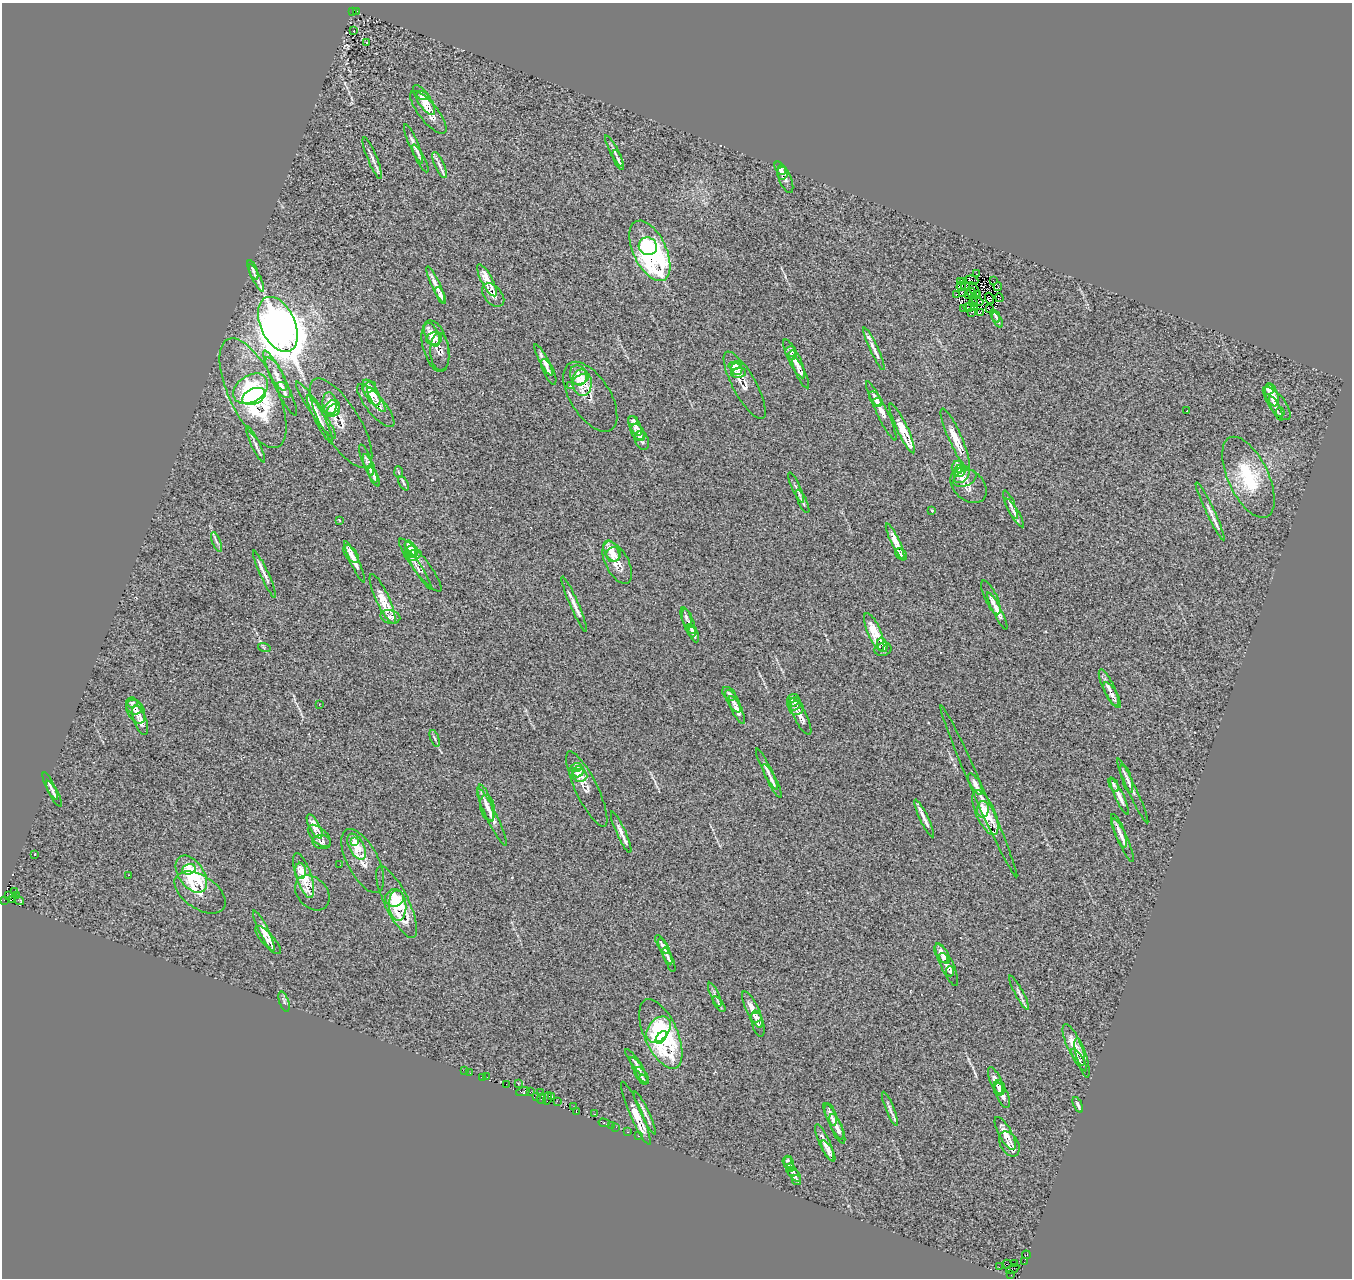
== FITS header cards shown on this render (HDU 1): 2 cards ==
NAXIS1  =                 1350
NAXIS2  =                 1276

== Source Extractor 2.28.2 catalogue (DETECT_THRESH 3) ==
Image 1350 x 1276 px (HDU 1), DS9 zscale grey, 1 PNG px = 1 image px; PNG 1354 x 1280 px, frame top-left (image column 1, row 1276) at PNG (2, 3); each listed source drawn as its Kron ellipse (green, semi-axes under 4 px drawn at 4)
Background 0.242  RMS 0.59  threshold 1.77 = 3 sigma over >= 5 px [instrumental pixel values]
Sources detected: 291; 5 with non-positive FLUX_AUTO (blend fragments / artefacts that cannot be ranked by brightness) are neither listed nor drawn; the other 286 listed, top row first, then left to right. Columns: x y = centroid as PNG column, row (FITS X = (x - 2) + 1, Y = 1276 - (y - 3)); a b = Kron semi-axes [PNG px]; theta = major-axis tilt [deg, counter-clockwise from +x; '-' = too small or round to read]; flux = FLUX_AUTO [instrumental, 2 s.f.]
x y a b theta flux
353 11 4 3 - 250
356 11 3 2 - 460
354 31 3 2 - 45
366 43 3 3 - 74
423 96 6 4 -16 210
424 100 17 6 -57 950
428 112 26 9 -51 500
414 144 21 4 -67 220
614 151 17 3 -61 160
372 158 22 4 -68 190
420 158 15 4 -62 110
618 160 10 4 -67 94
439 165 14 4 -66 160
780 168 7 4 -57 140
782 173 6 5 - 88
785 179 15 6 -69 180
648 246 9 8 - 2000
650 251 32 16 -64 6900
253 270 10 3 -69 96
977 274 3 2 - 30
256 278 15 4 -64 150
487 280 18 5 -62 730
971 280 7 2 -9 46
993 280 4 3 - 53
963 281 2 2 - 18
960 282 3 3 - 7.5
436 285 20 4 -65 310
961 286 5 2 - 71
965 286 4 3 - 43
998 287 4 2 - 53
974 290 9 2 -66 16
962 292 4 2 - 31
972 293 6 2 -50 52
969 294 3 2 - 52
978 294 3 2 - 63
441 295 9 3 -65 99
493 295 14 8 -49 240
956 295 3 2 - 68
989 298 6 4 -69 47
999 298 4 2 - 21
978 301 6 4 -21 21
973 303 4 2 - 40
969 307 6 3 -6 96
975 307 4 2 - 18
963 308 3 2 - 60
989 309 3 2 - 17
971 312 3 2 - 36
980 312 3 2 - 40
995 316 7 2 -65 100
998 320 8 4 -62 86
278 324 29 17 -65 66000
432 335 12 6 -65 560
434 339 8 6 9 270
435 346 26 12 -76 390
874 349 23 4 -65 250
440 352 19 9 -86 250
791 352 5 5 - 110
792 355 5 4 - 110
794 359 21 5 -64 410
543 360 18 4 -62 250
735 365 6 4 9 190
737 369 6 5 - 390
549 372 14 5 -65 170
739 373 7 5 13 180
801 373 17 5 -65 120
276 374 19 6 -60 320
578 375 10 8 -71 480
581 379 8 4 23 460
280 383 36 6 -64 500
582 383 13 10 -85 870
745 385 38 11 -61 500
571 386 3 3 - 140
369 387 7 5 32 180
251 389 19 13 34 2900
283 390 9 6 -50 130
1268 390 6 5 - 140
253 393 59 24 -65 5400
371 393 14 6 -61 710
1272 395 12 6 -73 580
254 396 12 7 24 2100
590 397 39 20 -58 510
875 398 8 5 -51 140
376 400 14 5 -56 210
877 402 5 4 - 81
1277 403 20 8 -53 370
329 404 11 7 -86 400
376 405 27 9 -50 410
332 407 8 6 37 560
1276 408 13 3 -63 120
316 410 34 5 -55 390
333 410 7 5 49 350
881 411 33 5 -64 380
1187 411 3 2 - 64
1280 412 4 3 - 58
320 419 27 5 -63 280
633 420 5 4 - 70
341 423 51 19 -59 980
635 426 11 5 -62 220
902 428 27 5 -65 1000
638 432 8 6 -58 160
640 436 5 5 - 63
955 438 32 6 -66 730
642 440 10 7 -67 140
255 444 20 4 -64 170
366 460 16 4 -69 130
958 467 6 6 - 260
370 468 15 4 -68 200
960 471 6 5 - 340
399 472 6 4 -85 52
962 475 9 6 52 320
374 477 10 4 -65 120
1248 477 44 20 -65 2100
965 479 12 7 23 230
404 483 8 4 -60 72
969 485 20 15 -43 460
796 488 16 4 -65 110
802 501 13 3 -64 100
1010 505 15 3 -68 130
932 510 3 2 - 38
1210 511 32 4 -65 250
1014 513 17 4 -58 130
339 520 3 3 - 32
895 541 19 4 -65 550
217 542 10 3 -70 88
410 548 8 5 -63 270
611 551 11 6 -61 660
412 552 6 6 - 330
351 554 10 5 -53 170
613 554 7 7 - 260
901 554 6 5 - 120
414 555 8 5 25 210
355 562 23 4 -65 340
617 563 23 11 -62 580
420 565 33 8 -52 300
418 569 24 3 -57 130
264 574 26 4 -65 240
991 597 18 6 -65 240
383 599 27 6 -65 1100
574 604 30 4 -66 300
997 611 20 4 -63 290
390 617 10 6 -13 160
686 617 10 4 -72 130
689 623 14 5 -72 190
691 629 6 3 -48 62
874 632 20 6 -67 1200
694 635 8 3 -65 110
882 645 7 5 -74 99
264 647 6 4 -17 51
883 649 8 6 14 140
1109 688 20 5 -65 310
729 694 8 5 -42 100
1112 695 14 5 -60 190
793 700 6 6 - 150
733 701 12 5 -60 180
132 703 6 4 -7 120
319 704 2 2 - 24
794 704 7 6 - 140
134 707 8 6 -38 180
796 708 7 7 - 120
136 710 14 8 -63 320
737 710 15 5 -64 250
800 716 20 6 -63 280
140 720 16 6 -70 270
435 738 9 3 -69 60
576 768 6 4 21 240
767 769 23 3 -64 170
578 772 6 5 - 300
580 775 7 6 - 300
1127 778 15 4 -73 170
772 781 19 4 -63 150
975 784 12 5 -60 210
1114 785 8 4 -66 130
50 786 15 4 -65 110
587 789 41 11 -64 460
979 791 94 6 -66 620
1133 791 36 3 -65 220
54 794 14 4 -62 96
1119 796 20 3 -65 300
486 803 19 5 -73 280
488 808 13 7 -77 190
983 809 8 6 86 360
985 813 24 9 -67 1400
492 817 32 5 -64 290
924 818 21 3 -65 260
315 826 13 5 -62 510
1119 831 18 5 -69 190
621 832 22 4 -66 260
319 836 14 7 -44 250
1123 840 24 5 -66 210
355 841 3 3 - 270
322 842 9 7 -10 150
357 847 14 7 -63 940
35 854 3 2 - 30
363 861 35 15 -62 620
340 865 2 2 - 19
189 869 7 5 18 780
300 871 8 5 -86 300
191 874 21 12 -55 2300
129 875 3 2 - 33
304 875 23 7 -71 1200
14 891 3 2 - 36
200 892 29 16 -34 570
312 893 20 14 -46 320
9 895 3 2 - 440
16 895 4 2 - 66
394 898 9 8 - 730
12 899 3 2 - 470
4 900 3 2 - 82
19 900 5 4 - 99
397 902 39 12 -64 1700
398 905 15 8 -86 1100
264 931 22 4 -64 450
268 940 18 6 -49 240
662 944 11 4 -56 110
665 951 14 4 -66 120
942 954 11 6 -55 300
944 958 5 3 - 100
669 960 13 3 -68 99
947 964 23 6 -65 320
950 971 5 4 - 86
1019 993 19 4 -62 160
715 995 13 4 -65 120
284 1002 11 4 -71 99
719 1004 9 4 -55 87
753 1010 20 6 -64 420
756 1017 6 5 - 87
758 1024 13 6 -75 150
659 1029 15 10 51 2600
661 1034 37 16 -66 5100
661 1037 7 3 51 950
1074 1045 22 7 -66 900
1082 1058 20 5 -75 230
1079 1060 13 4 -58 120
635 1062 16 3 -54 110
639 1070 15 4 -59 160
465 1071 2 2 - 20
470 1073 2 2 - 22
641 1075 10 5 -53 120
483 1077 4 2 - 61
487 1077 3 2 - 33
643 1080 5 4 - 55
996 1081 14 5 -67 330
518 1083 3 2 - 190
506 1084 2 2 - 37
999 1088 8 5 -87 150
523 1092 7 4 16 320
530 1092 3 2 - 32
541 1093 2 2 - 51
1002 1095 13 6 -66 210
552 1096 3 2 - 280
537 1097 3 2 - 140
541 1098 5 2 - 190
548 1098 6 3 77 100
557 1101 2 2 - 240
1078 1105 8 4 -64 100
573 1107 3 2 - 170
890 1109 18 4 -68 170
576 1111 3 2 - 160
636 1113 34 6 -67 940
645 1113 24 4 -64 190
595 1114 3 2 - 150
831 1115 11 5 -72 160
834 1121 20 5 -64 240
604 1123 5 3 - 300
611 1126 3 2 - 110
616 1127 2 2 - 160
837 1129 16 5 -67 220
628 1132 3 2 - 78
1005 1133 18 6 -61 480
638 1136 3 2 - 39
825 1143 20 5 -66 340
1009 1144 13 9 -57 270
828 1151 12 4 -61 240
787 1160 5 3 - 89
789 1164 7 5 -76 140
791 1168 4 4 - 73
792 1171 6 4 -26 71
794 1175 8 4 -45 110
796 1180 5 4 - 77
1026 1255 4 3 - 230
1024 1262 4 2 - 170
1007 1264 4 2 - 34
1014 1264 4 2 - 240
999 1267 2 2 - 26
1013 1269 7 3 25 71
1011 1275 3 2 - 74
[5 non-positive-flux detections neither listed nor drawn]